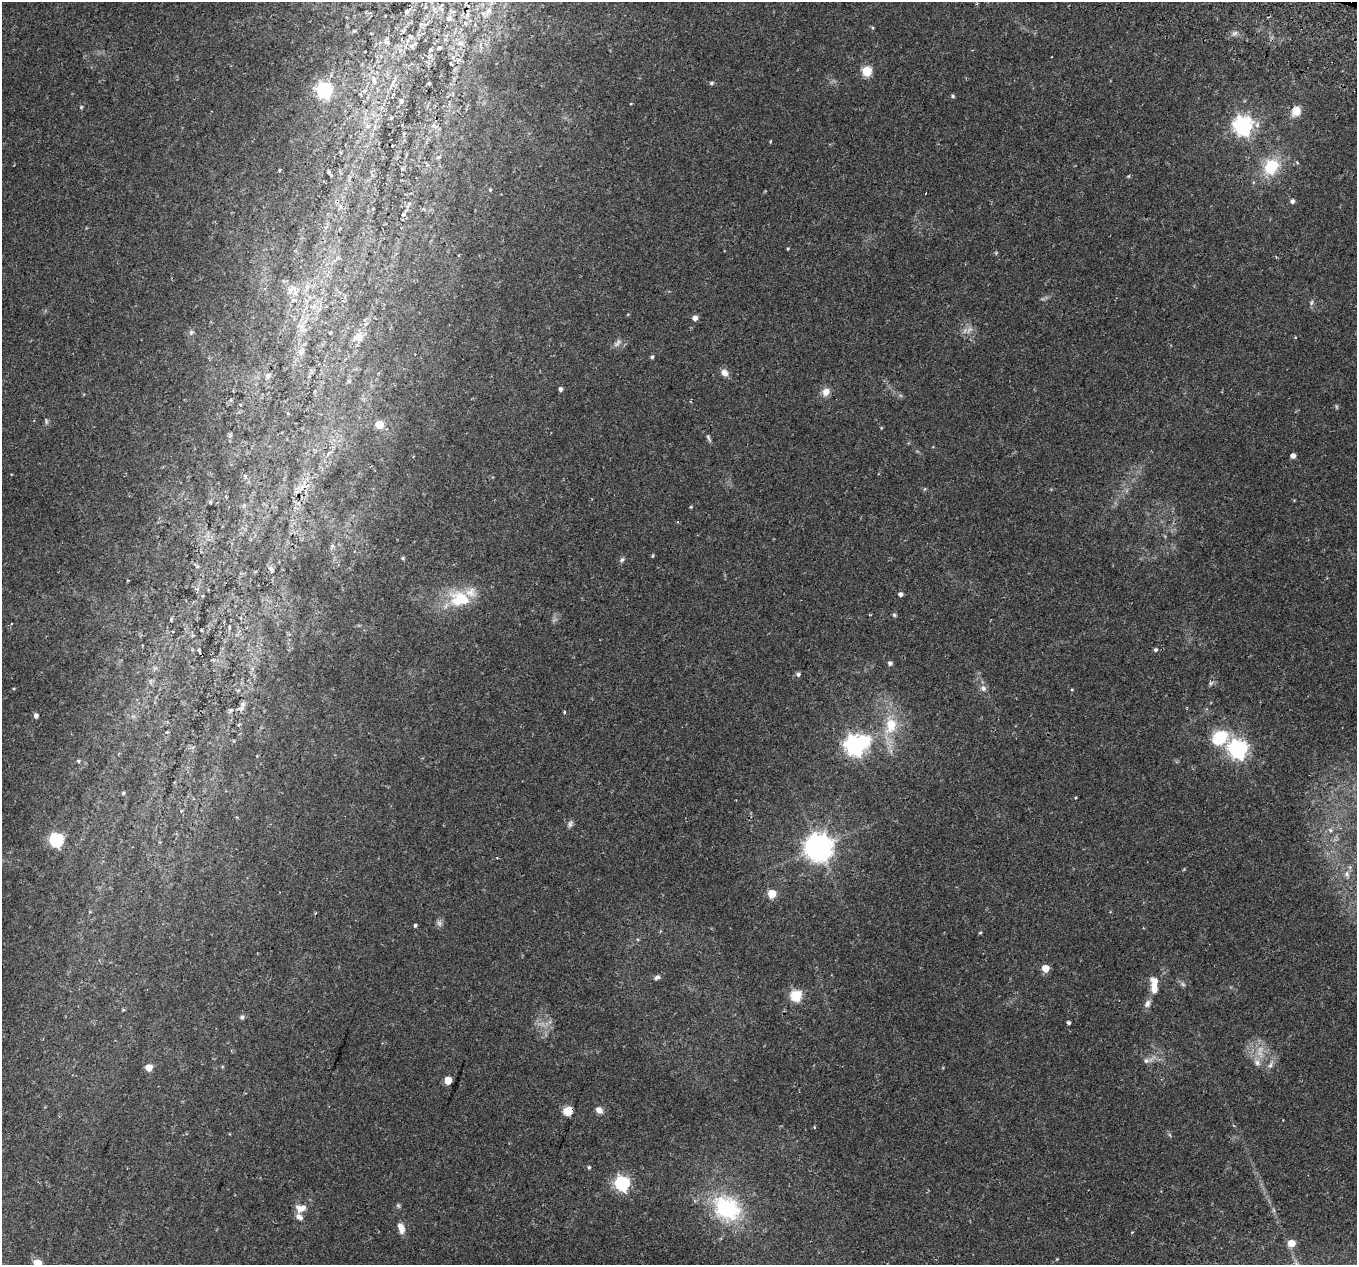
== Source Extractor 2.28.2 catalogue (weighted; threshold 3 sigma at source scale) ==
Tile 10 of 4 x 4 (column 2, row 3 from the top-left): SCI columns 1432-2786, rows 1619-2881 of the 5565 x 5701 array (HDU 1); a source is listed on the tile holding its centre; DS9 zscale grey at full resolution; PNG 1359 x 1267 px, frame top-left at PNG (2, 2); no overlay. Shown black and unused: <1% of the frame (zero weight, under 2 of 3 exposures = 5% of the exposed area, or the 3 px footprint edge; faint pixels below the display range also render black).
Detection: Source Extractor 2.28.2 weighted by HDU 2 'WHT'; one run over the whole footprint, this tile lists its part. Background 0.0416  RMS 0.0036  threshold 0.0162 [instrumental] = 3 sigma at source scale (4.5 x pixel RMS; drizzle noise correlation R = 1.50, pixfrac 1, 0.0396/0.0396 arcsec/px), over >= 5 px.
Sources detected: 124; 7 too faint to see at this stretch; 2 inside a brighter object's white glare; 2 cosmic-ray / hot-pixel residue — not listed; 3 inside a brighter listed object's ellipse — not listed separately; the other 110 listed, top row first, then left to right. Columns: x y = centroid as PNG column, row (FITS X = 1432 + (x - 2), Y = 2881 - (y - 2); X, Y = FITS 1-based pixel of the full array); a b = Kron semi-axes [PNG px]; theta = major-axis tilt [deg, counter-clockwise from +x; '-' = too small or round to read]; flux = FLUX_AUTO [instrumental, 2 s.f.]
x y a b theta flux
465 3 5 3 - 0.39
407 11 6 5 - 0.81
489 11 9 8 - 1.8
467 15 7 4 72 0.65
449 18 9 8 - 1.3
873 28 5 3 - 0.34
388 43 8 5 -31 0.85
461 43 9 4 -9 0.87
414 45 15 4 36 1
439 48 4 4 - 0.43
430 50 6 4 61 0.47
1051 57 2 2 - 0.24
867 71 5 5 - 21
374 80 13 6 -76 1.9
429 83 5 3 - 0.33
711 83 6 4 3 0.62
324 90 6 6 - 82
953 96 5 4 - 0.53
402 101 8 5 50 0.8
81 107 5 4 - 0.39
1296 111 12 11 - 3.7
1243 126 7 7 - 160
1271 167 17 14 58 14
402 169 6 4 73 0.45
279 170 4 3 - 0.33
1128 176 5 4 - 0.36
490 190 4 4 - 0.38
1292 201 6 5 - 0.89
403 214 5 4 - 0.42
788 249 4 3 - 0.33
996 253 5 4 - 0.39
307 287 7 5 44 0.91
290 290 9 6 78 1.4
296 292 9 5 64 1.3
695 318 5 4 - 2
191 332 7 5 -70 0.78
330 333 3 3 - 0.38
358 337 15 11 26 3.4
617 343 14 7 44 1.5
301 353 7 4 35 0.85
652 357 4 4 - 0.63
724 373 10 8 -47 2.1
268 376 9 6 48 0.93
560 389 5 4 - 0.92
826 392 10 9 - 2.6
691 401 4 3 - 0.33
46 421 10 4 -85 0.65
379 424 5 5 - 14
708 438 11 5 -69 0.78
1293 456 4 4 - 2
245 476 5 5 - 0.6
210 502 5 3 - 0.34
691 507 4 4 - 0.36
332 546 6 5 - 0.61
653 556 6 3 82 0.37
403 558 5 4 - 0.45
622 560 8 5 38 0.78
270 568 7 6 - 1.2
900 594 5 4 - 1.2
462 598 32 15 -31 11
894 615 6 5 - 0.51
229 627 6 3 -89 0.38
1156 650 5 5 - 0.74
199 651 6 2 -70 0.46
890 663 5 4 - 1.1
798 674 6 5 - 0.88
983 688 9 8 - 1.4
1072 689 4 3 - 0.27
242 706 17 6 66 1.6
564 712 3 3 - 0.68
36 716 5 4 - 1.3
891 725 20 14 83 9.8
1219 738 18 14 36 13
855 745 8 7 - 170
1238 749 7 7 - 150
78 761 5 4 - 0.54
123 793 4 4 - 0.52
570 824 10 6 61 1
1330 830 6 5 - 0.68
56 840 6 6 - 62
818 847 9 8 - 460
1347 874 8 7 - 1.2
772 894 5 5 - 13
415 925 4 4 - 0.55
980 933 4 4 - 0.39
1045 968 5 5 - 6.4
657 977 9 5 28 1
1154 987 15 8 -87 3.6
796 995 6 5 - 34
1147 1004 11 7 66 1.6
123 1010 4 3 - 0.38
242 1017 6 5 - 0.79
1069 1023 4 3 - 0.69
1146 1061 8 7 - 1.1
1257 1063 9 8 - 1.7
1270 1065 13 5 64 1.5
149 1067 5 5 - 5.1
448 1080 5 5 - 9.2
599 1110 8 7 - 2.1
568 1111 5 5 - 22
814 1127 4 3 - 0.42
589 1167 4 4 - 0.57
622 1183 6 6 - 73
398 1205 6 5 - 0.54
301 1208 14 9 7 3.1
727 1208 38 29 -37 30
401 1228 12 7 -71 3.1
1132 1232 4 3 - 0.26
1291 1243 5 5 - 6.5
37 1262 9 6 -15 3.4
Overlapping masked pixels (flux is a lower limit): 1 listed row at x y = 568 1111
Isophote crosses this tile's border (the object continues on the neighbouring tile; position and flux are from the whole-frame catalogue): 1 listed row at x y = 37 1262